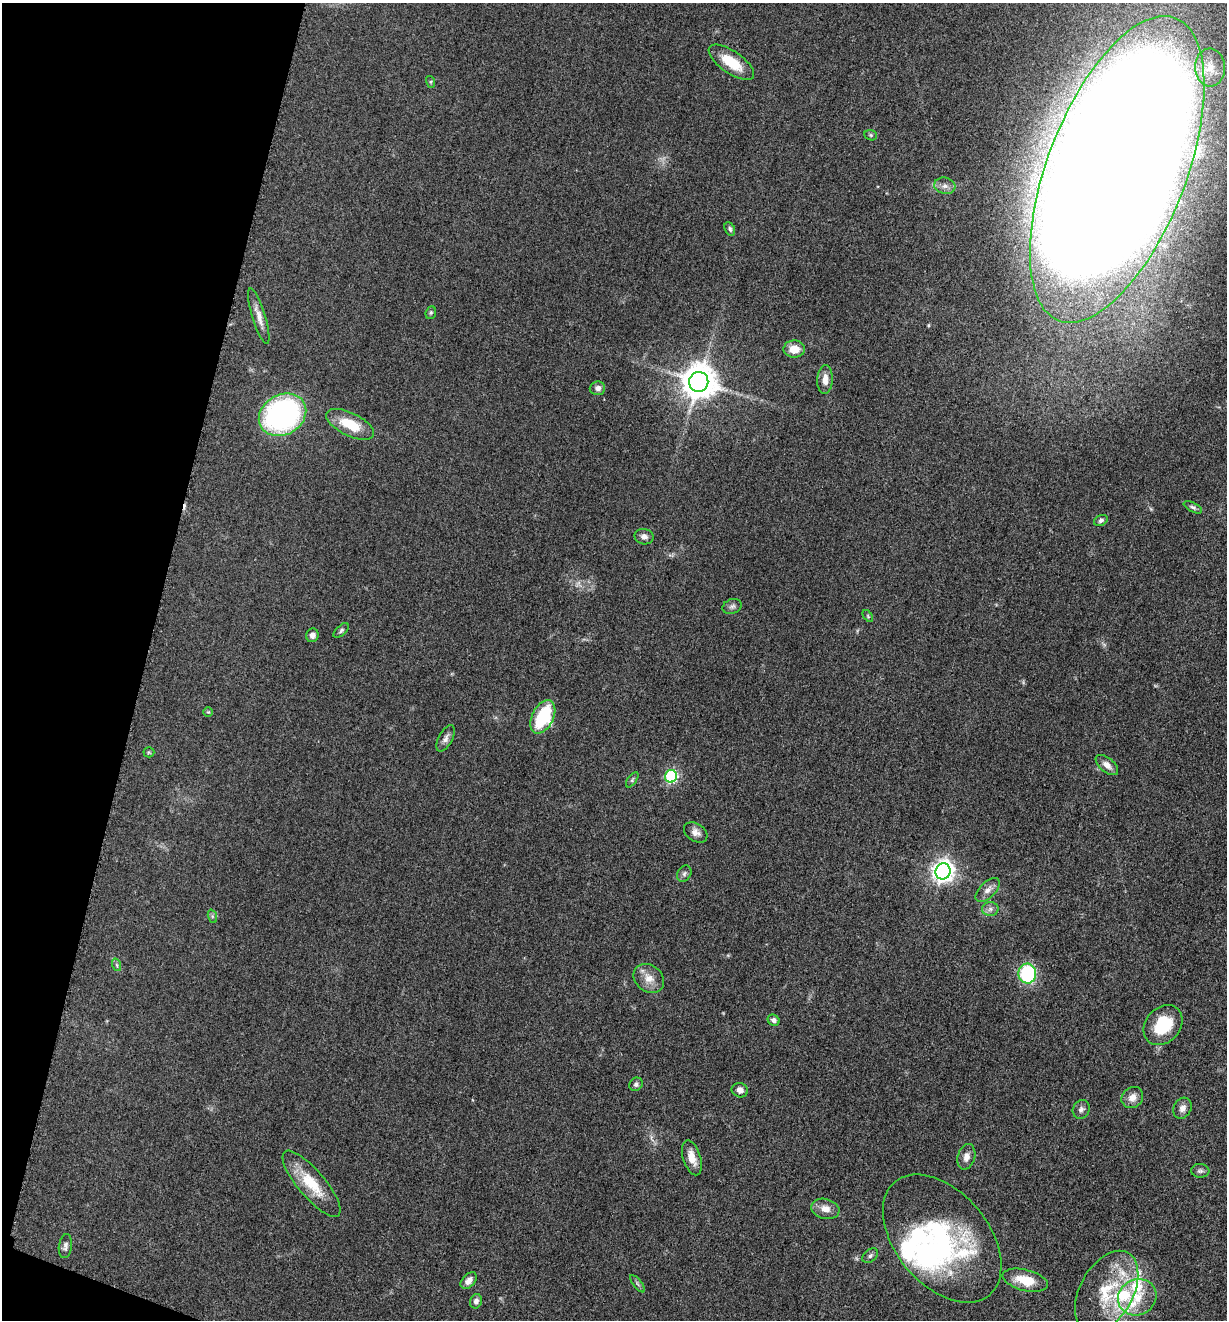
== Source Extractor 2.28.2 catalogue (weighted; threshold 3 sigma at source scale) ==
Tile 9 of 4 x 4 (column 1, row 3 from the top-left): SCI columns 265-1489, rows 1330-2647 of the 5305 x 5292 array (HDU 1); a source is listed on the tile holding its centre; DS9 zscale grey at full resolution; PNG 1229 x 1322 px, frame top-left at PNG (2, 3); each listed source drawn as its Kron ellipse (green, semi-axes under 4 px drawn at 4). Shown black and unused: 12% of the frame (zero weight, under 3 of 5 exposures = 1% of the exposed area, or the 3 px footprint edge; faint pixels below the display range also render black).
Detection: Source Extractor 2.28.2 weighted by HDU 2 'WHT'; one run over the whole footprint, this tile lists its part. Background 0.0512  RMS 0.0057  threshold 0.0255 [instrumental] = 3 sigma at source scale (4.5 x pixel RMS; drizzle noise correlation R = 1.50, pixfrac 1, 0.05/0.05 arcsec/px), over >= 5 px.
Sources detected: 70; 1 too faint to see at this stretch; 2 inside a brighter object's white glare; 1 cosmic-ray / hot-pixel residue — neither listed nor drawn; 7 inside a brighter listed object's ellipse — not listed separately; the other 59 listed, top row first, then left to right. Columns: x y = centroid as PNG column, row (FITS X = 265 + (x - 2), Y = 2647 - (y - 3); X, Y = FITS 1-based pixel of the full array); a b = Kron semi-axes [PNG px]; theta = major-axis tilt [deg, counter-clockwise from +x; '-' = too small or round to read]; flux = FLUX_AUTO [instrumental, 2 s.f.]
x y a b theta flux
731 62 26 11 -34 16
1210 68 19 15 -87 9.7
431 82 6 4 -72 0.68
871 135 6 5 - 0.89
1117 169 162 69 69 5100
945 186 10 8 -14 3.2
730 229 7 5 -65 1.3
431 313 6 5 - 0.87
259 316 29 6 -73 5.5
794 349 10 8 -1 7.6
825 380 14 7 86 4.7
699 382 10 9 - 1300
597 388 8 7 - 2.4
282 415 25 20 30 130
350 424 26 11 -26 17
1193 507 10 4 -27 1.3
1101 520 7 5 27 1.5
644 537 9 7 -12 2.6
732 606 10 7 19 1.8
868 616 7 3 -54 0.65
341 630 9 5 43 1.3
312 635 7 6 - 2.8
208 712 5 4 - 0.62
543 717 18 10 63 34
446 738 14 7 62 2.6
149 752 5 5 - 0.7
1107 765 13 7 -39 3.8
671 776 6 6 - 74
632 780 9 4 55 1.1
696 832 13 8 -32 3.3
943 871 8 7 - 390
684 874 8 6 60 1.6
988 890 15 8 45 3.6
990 909 8 7 - 2.1
212 916 7 4 -72 1.1
117 965 6 4 -71 0.93
1027 974 10 9 - 44
649 978 16 13 -38 6.9
774 1020 6 5 - 1.8
1163 1025 22 17 49 24
636 1084 7 6 - 1.4
740 1090 8 7 - 3.1
1132 1097 11 10 - 4.7
1182 1108 11 8 64 3.2
1081 1109 9 8 - 2
966 1157 13 8 74 3.7
692 1158 18 8 -73 6.9
1200 1171 9 7 -4 1.7
311 1184 41 13 -50 19
825 1209 14 10 -15 5.4
942 1238 74 46 -50 99
65 1246 12 6 82 2.2
870 1256 9 6 40 1.6
1025 1280 23 10 -14 11
469 1281 10 6 48 3.2
637 1284 10 4 -51 1.3
1107 1292 44 26 61 30
1137 1297 20 17 28 14
476 1301 7 6 - 2
Isophote crosses this tile's border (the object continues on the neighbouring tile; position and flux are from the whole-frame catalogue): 1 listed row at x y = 1117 169